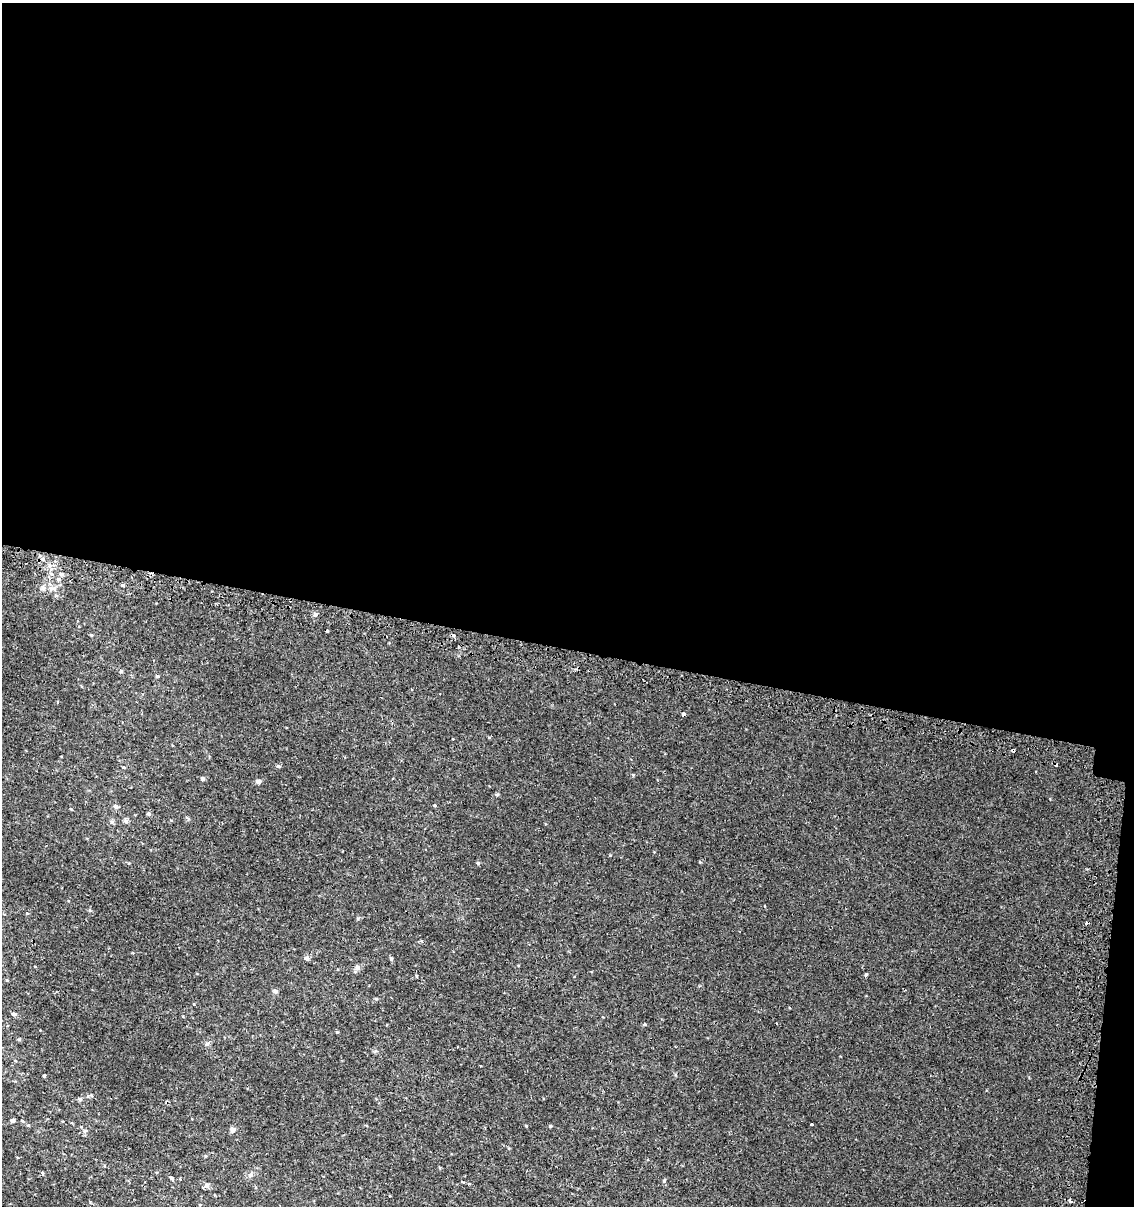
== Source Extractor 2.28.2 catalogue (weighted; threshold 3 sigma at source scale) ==
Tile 4 of 4 x 4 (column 4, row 1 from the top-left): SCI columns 3661-4792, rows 3653-4856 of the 5119 x 4893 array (HDU 1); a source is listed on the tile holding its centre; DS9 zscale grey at full resolution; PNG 1136 x 1208 px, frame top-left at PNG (2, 3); no overlay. Shown black and unused: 55% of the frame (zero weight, under 2 of 3 exposures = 3% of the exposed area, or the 3 px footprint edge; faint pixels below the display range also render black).
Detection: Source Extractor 2.28.2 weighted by HDU 2 'WHT'; one run over the whole footprint, this tile lists its part. Background 0.00112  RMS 0.0027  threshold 0.0119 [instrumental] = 3 sigma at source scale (4.5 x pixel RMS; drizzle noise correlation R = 1.50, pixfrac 1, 0.0396/0.0396 arcsec/px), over >= 5 px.
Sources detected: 55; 3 cosmic-ray / hot-pixel residue — not listed; the other 52 listed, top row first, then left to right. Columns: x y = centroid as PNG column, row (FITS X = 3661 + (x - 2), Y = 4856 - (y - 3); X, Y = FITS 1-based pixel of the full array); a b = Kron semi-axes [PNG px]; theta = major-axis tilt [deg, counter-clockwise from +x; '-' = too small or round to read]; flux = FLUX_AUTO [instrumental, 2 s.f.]
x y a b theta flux
43 559 5 4 - 0.4
50 565 6 5 - 0.65
61 574 5 4 - 0.48
123 585 4 3 - 1.3
43 588 6 6 - 0.6
54 589 10 5 -6 0.8
315 615 6 5 - 0.54
327 630 3 3 - 1
91 635 4 3 - 0.25
121 671 5 5 - 0.34
157 676 4 3 - 0.31
57 702 4 2 - 0.2
683 715 4 3 - 1.1
1013 750 3 3 - 0.85
279 766 5 4 - 0.47
202 779 5 4 - 0.7
258 782 4 4 - 1
497 795 6 3 -18 0.29
435 805 4 4 - 0.24
116 806 6 5 - 0.67
71 809 4 3 - 0.21
149 814 5 4 - 0.47
126 821 6 6 - 0.63
478 863 4 4 - 0.41
133 953 3 3 - 0.25
307 958 6 5 - 0.61
391 959 5 4 - 0.4
357 967 9 6 -60 0.81
866 974 5 3 - 0.28
416 976 4 3 - 0.22
275 991 5 4 - 1
376 999 4 4 - 0.27
14 1014 6 4 -4 0.51
645 1024 3 3 - 0.71
337 1032 4 4 - 0.22
19 1039 5 4 - 0.31
207 1044 7 4 19 0.41
44 1075 3 2 - 0.4
80 1099 6 4 -15 0.56
12 1120 5 4 - 0.45
22 1121 4 3 - 0.2
811 1125 3 2 - 0.26
526 1126 4 3 - 0.2
550 1126 4 3 - 0.28
232 1130 5 4 - 1.6
42 1173 5 3 - 0.24
250 1175 6 6 - 0.54
172 1178 4 3 - 0.75
664 1181 5 4 - 0.27
463 1182 3 3 - 0.29
207 1186 6 6 - 0.85
1070 1201 5 4 - 0.73
Overlapping masked pixels (flux is a lower limit): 2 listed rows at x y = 683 715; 1013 750
Unlisted compact peaks at least as high as the median listed source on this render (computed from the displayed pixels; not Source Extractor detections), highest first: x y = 610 855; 358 918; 633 775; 183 1016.